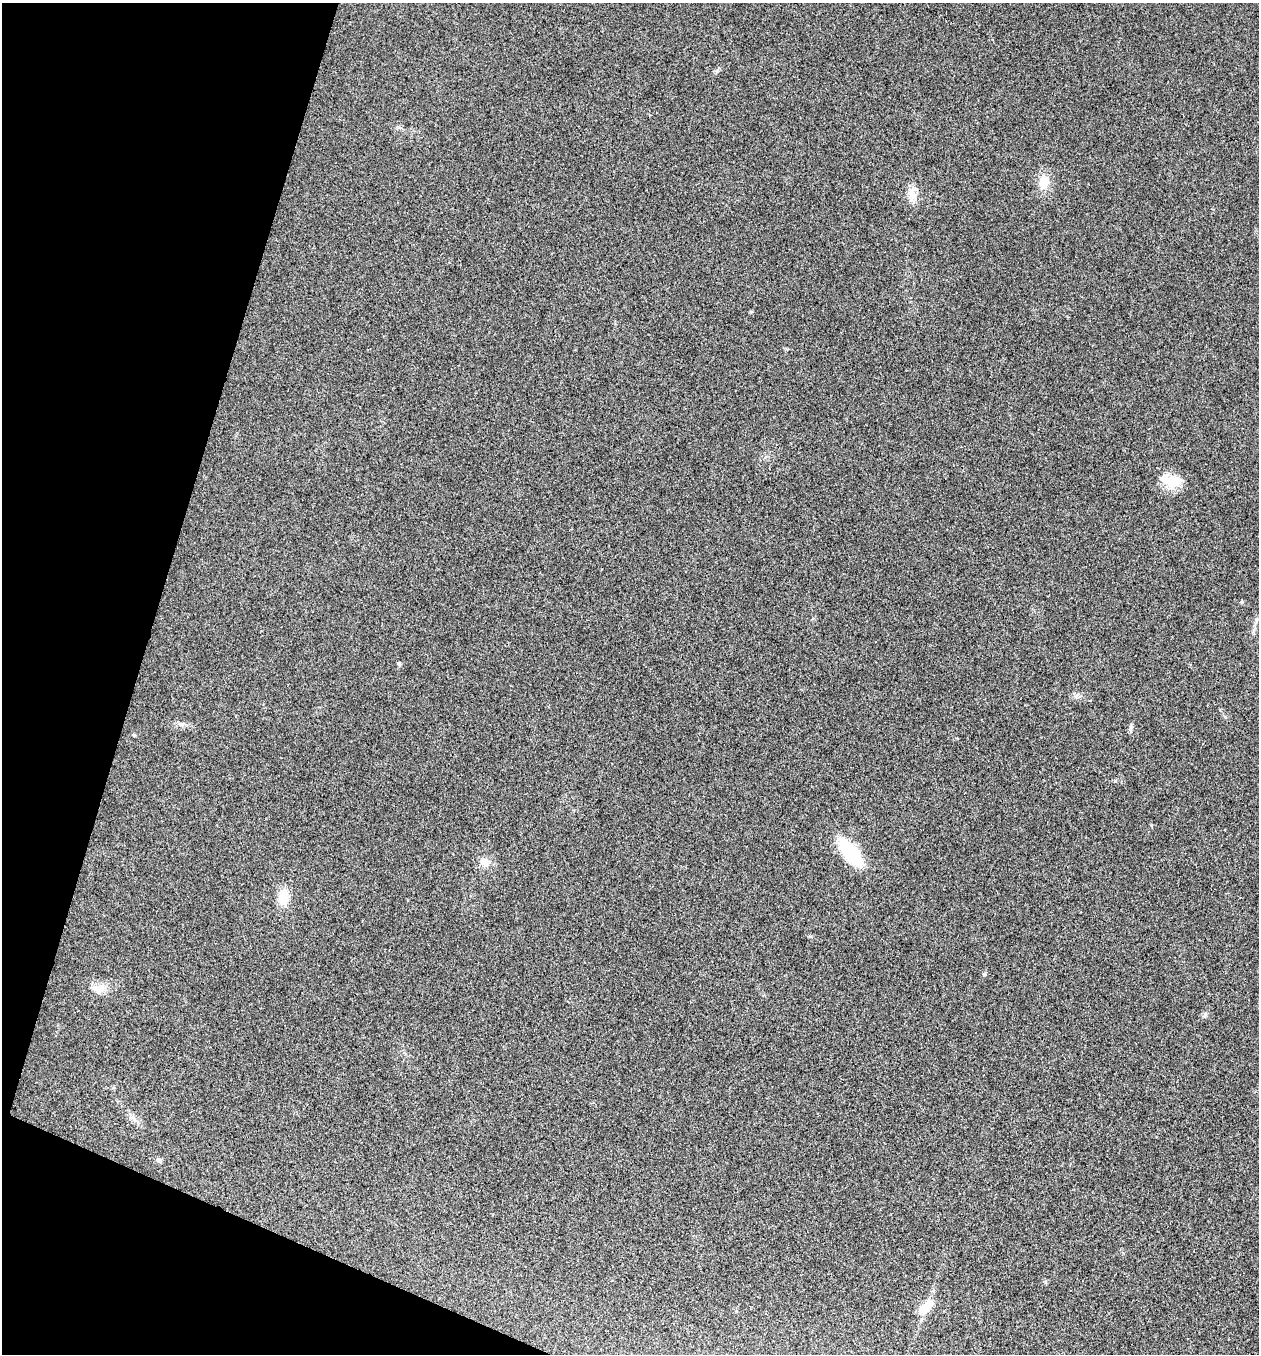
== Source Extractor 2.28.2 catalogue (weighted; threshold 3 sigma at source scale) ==
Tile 9 of 4 x 4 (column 1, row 3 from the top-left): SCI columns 267-1523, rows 1355-2706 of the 5430 x 5417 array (HDU 1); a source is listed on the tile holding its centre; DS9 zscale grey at full resolution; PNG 1261 x 1356 px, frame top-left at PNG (2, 3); no overlay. Shown black and unused: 15% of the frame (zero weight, under 3 of 4 exposures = <1% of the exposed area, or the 3 px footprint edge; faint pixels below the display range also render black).
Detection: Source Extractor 2.28.2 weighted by HDU 2 'WHT'; one run over the whole footprint, this tile lists its part. Background 0.0205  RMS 0.0057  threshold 0.0256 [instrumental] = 3 sigma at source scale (4.5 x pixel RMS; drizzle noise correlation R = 1.50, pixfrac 1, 0.05/0.05 arcsec/px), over >= 5 px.
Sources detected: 18; all 18 listed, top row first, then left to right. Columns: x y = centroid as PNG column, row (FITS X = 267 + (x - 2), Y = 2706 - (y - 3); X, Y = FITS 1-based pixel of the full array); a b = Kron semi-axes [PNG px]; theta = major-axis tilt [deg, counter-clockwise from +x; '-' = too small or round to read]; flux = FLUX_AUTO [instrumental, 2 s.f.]
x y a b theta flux
1044 182 14 12 75 10
912 194 21 12 -77 6.5
751 312 5 4 - 0.58
1174 482 23 17 0 13
1242 602 5 5 - 0.68
399 664 5 5 - 0.83
1077 695 10 5 45 1.5
182 724 8 5 25 1.6
1131 728 12 5 84 1.4
134 735 5 4 - 0.74
850 852 33 14 -53 35
484 862 11 11 - 5
283 897 15 10 84 13
99 989 18 13 6 6.9
1205 1015 8 5 71 1.2
133 1118 11 4 -56 2.1
159 1160 9 6 -38 1.5
926 1307 23 12 42 9.6
Unlisted compact peaks at least as high as the median listed source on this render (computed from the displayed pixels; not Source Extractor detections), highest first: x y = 984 974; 1115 780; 717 71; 1225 717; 810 936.